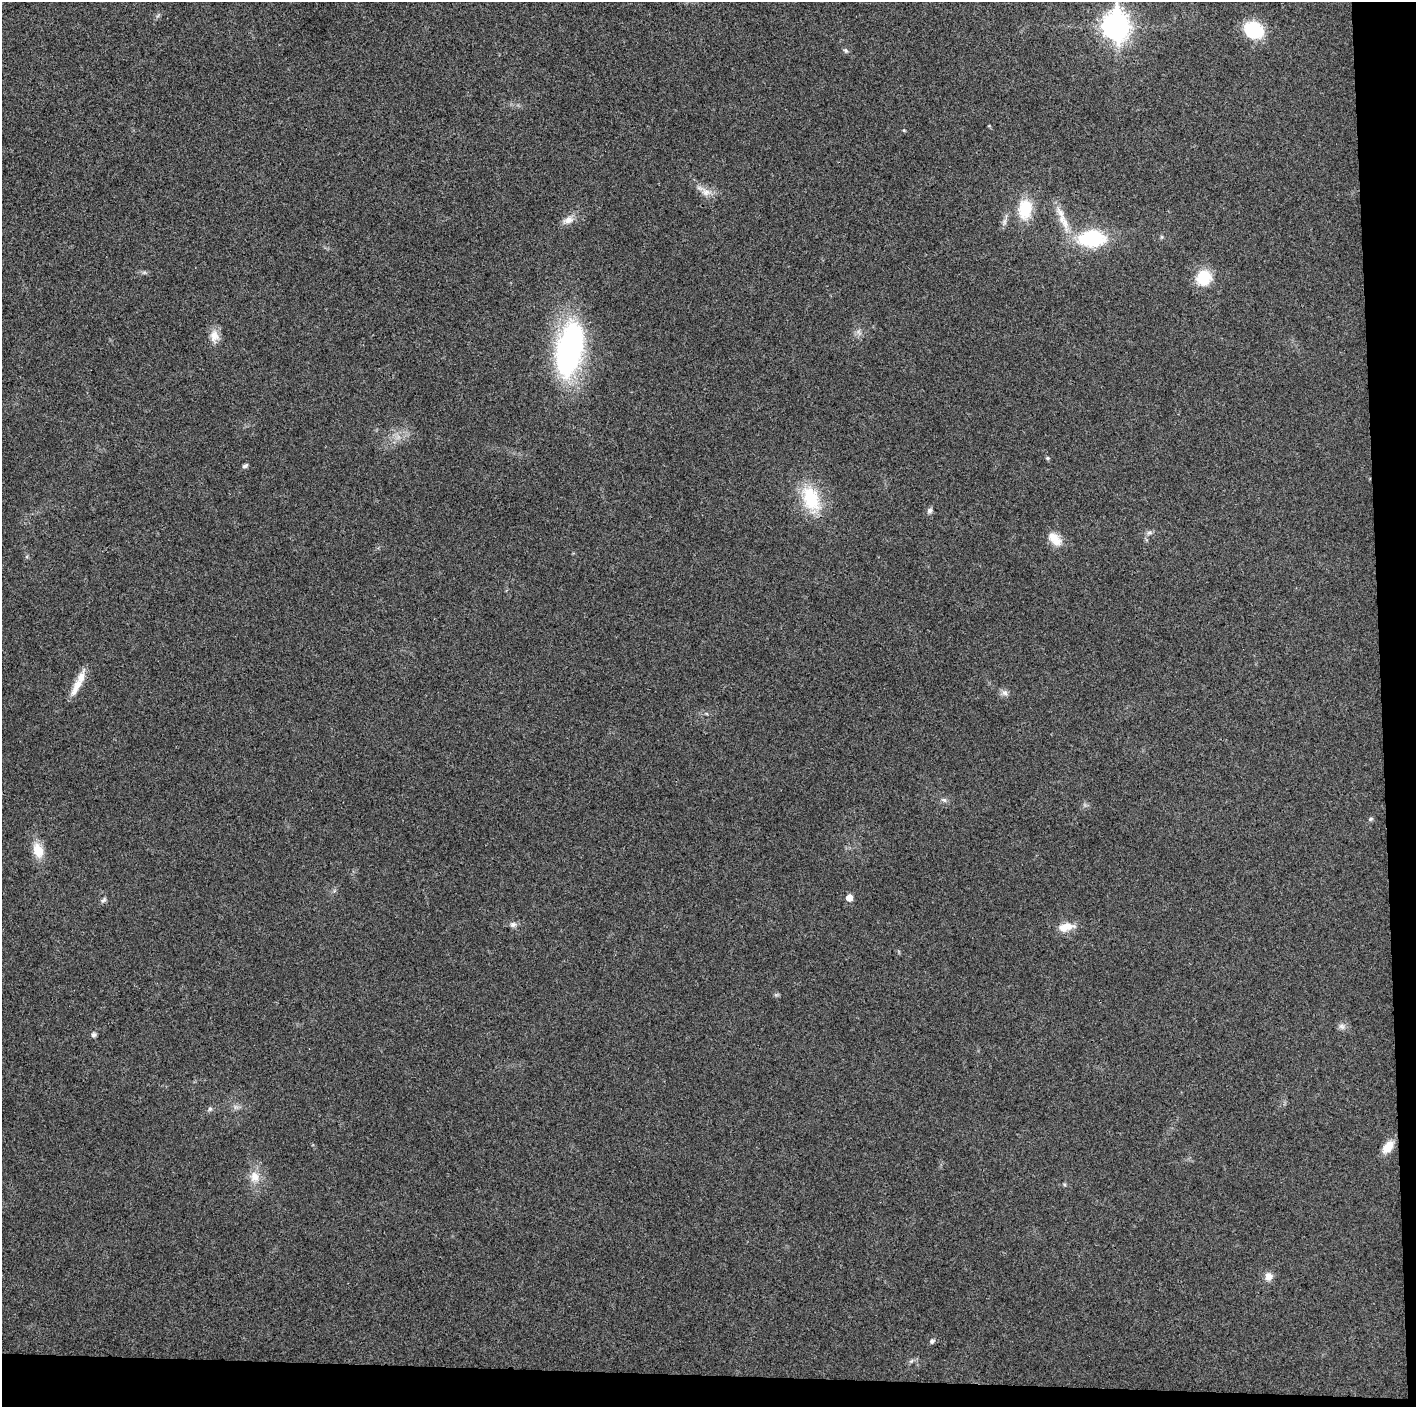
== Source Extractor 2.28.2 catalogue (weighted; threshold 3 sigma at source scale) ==
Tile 9 of 3 x 3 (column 3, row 3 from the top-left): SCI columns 2829-4242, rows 6-1410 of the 4242 x 4224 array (HDU 1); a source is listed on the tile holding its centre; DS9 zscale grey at full resolution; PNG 1418 x 1409 px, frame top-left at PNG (2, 2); no overlay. Shown black and unused: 5% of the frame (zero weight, under 3 of 4 exposures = <1% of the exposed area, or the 3 px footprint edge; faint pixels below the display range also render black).
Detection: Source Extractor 2.28.2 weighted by HDU 2 'WHT'; one run over the whole footprint, this tile lists its part. Background 0.0201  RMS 0.0055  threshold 0.0247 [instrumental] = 3 sigma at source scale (4.5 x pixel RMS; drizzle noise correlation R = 1.50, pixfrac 1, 0.05/0.05 arcsec/px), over >= 5 px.
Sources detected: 35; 1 inside a brighter listed object's ellipse — not listed separately; the other 34 listed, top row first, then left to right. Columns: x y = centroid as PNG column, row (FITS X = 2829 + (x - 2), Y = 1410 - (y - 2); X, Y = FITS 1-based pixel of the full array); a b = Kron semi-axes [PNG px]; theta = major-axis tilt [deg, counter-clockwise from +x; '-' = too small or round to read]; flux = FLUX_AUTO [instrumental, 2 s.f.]
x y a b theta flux
1116 26 12 9 -88 510
1254 30 17 13 -28 30
846 50 7 5 -55 1
904 130 4 4 - 0.57
706 192 13 9 -27 4.4
1025 209 18 12 84 20
569 220 14 9 22 4
1064 223 28 8 -73 8.9
1092 239 28 17 2 39
1204 278 16 15 - 16
214 336 17 12 -86 5.2
569 349 53 24 78 120
1047 458 5 4 - 0.73
245 466 8 5 34 1.2
811 498 34 20 -68 25
930 510 7 7 - 1.5
1149 532 7 4 1 1.2
1055 539 21 11 -47 7.2
76 687 28 9 64 7.3
1005 693 10 7 -44 2.1
944 800 7 5 -44 1.2
1371 819 6 5 - 0.83
38 850 16 11 -71 9.6
849 898 5 5 - 5.9
104 900 8 5 41 1.2
513 925 9 7 1 1.9
1066 927 21 9 13 7.7
1342 1026 10 7 -38 2
93 1035 6 6 - 1.3
210 1109 6 5 - 1
1388 1147 14 9 51 8.3
255 1177 16 13 -79 6.6
1268 1276 10 9 - 3.8
932 1341 6 5 - 1.4
Isophote crosses this tile's border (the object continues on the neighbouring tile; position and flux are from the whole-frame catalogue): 1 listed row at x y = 1116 26